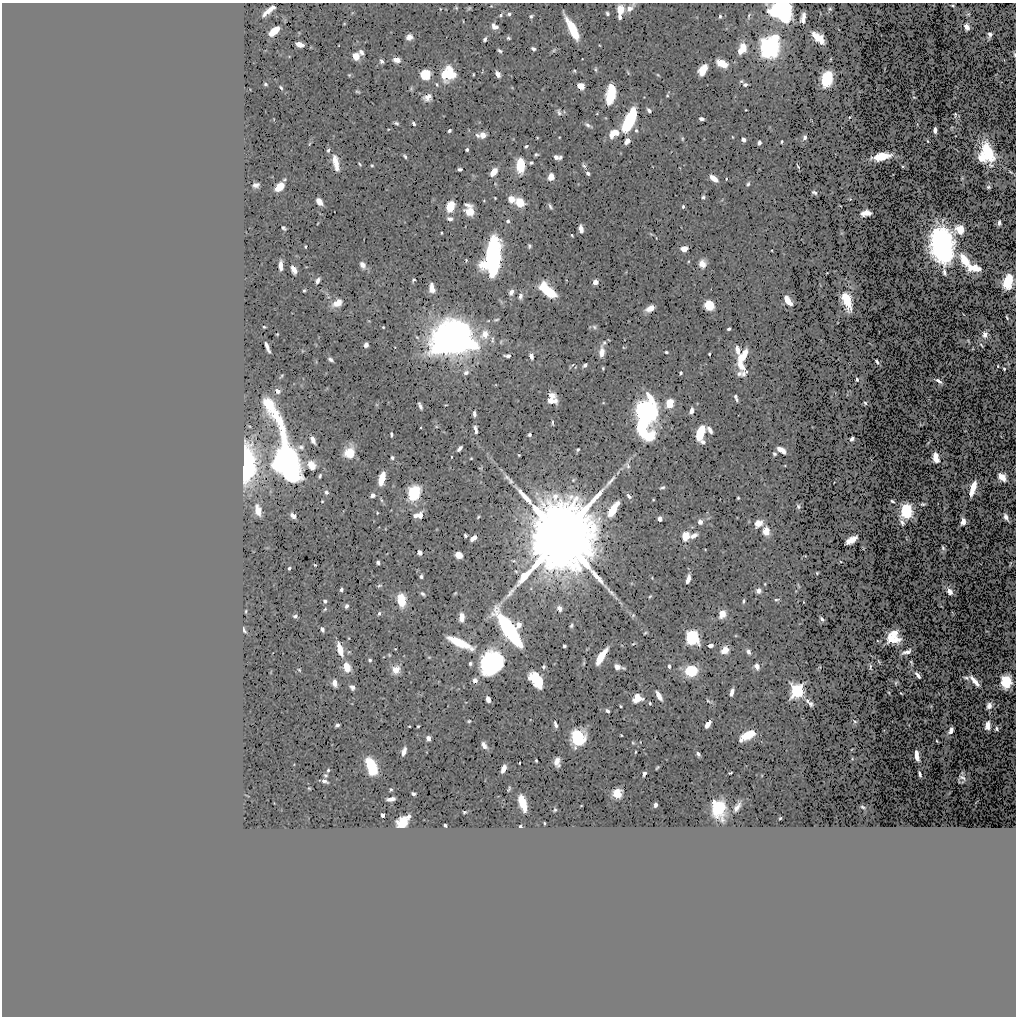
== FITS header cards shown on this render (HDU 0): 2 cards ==
NAXIS1  =                 1014
NAXIS2  =                 1014

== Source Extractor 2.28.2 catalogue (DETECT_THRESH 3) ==
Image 1014 x 1014 px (HDU 0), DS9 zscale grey, 1 PNG px = 1 image px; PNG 1018 x 1018 px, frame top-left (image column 1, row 1014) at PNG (2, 3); no overlay
Background 0.502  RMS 0.011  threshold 0.0339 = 3 sigma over >= 5 px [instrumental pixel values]
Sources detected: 419; all 419 listed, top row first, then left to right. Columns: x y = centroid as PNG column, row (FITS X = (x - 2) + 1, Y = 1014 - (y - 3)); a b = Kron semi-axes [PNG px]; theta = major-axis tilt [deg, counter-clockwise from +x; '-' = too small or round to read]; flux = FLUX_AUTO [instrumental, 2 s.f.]
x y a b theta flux
953 5 3 2 - 0.7
491 6 3 3 - 0.48
273 7 4 4 - 1.7
456 8 5 4 - 0.93
469 8 6 4 44 0.98
630 8 13 6 44 5.4
620 9 7 5 85 16
830 9 5 4 - 0.88
267 11 11 4 41 5.7
782 11 17 13 -29 120
509 14 5 4 - 1.4
607 14 5 4 - 1.5
501 15 6 4 45 1.4
531 16 5 4 - 1.3
720 16 3 3 - 1.1
749 16 8 3 77 0.97
620 17 5 3 - 2.5
803 18 10 4 79 4.5
344 24 4 3 - 0.57
494 26 7 5 -34 4.2
967 27 5 4 - 5.7
572 29 20 6 -63 30
274 31 10 5 41 13
990 35 5 4 - 1.8
409 37 5 5 - 5.5
508 38 5 4 - 1.2
818 38 12 6 -41 16
485 39 4 3 - 1.6
299 44 7 4 -14 8.3
599 45 3 2 - 0.49
769 47 12 9 70 240
742 48 10 6 66 16
533 49 4 3 - 1.8
554 50 8 4 36 1.1
500 51 5 3 - 1.4
361 52 7 5 -49 2.4
1014 55 5 3 - 0.74
356 56 7 6 - 6.9
397 60 6 5 - 6.1
382 61 5 4 - 2
722 63 10 6 -23 13
595 69 6 4 -74 1.1
703 70 11 6 60 11
574 71 4 3 - 0.93
628 73 7 3 -59 0.84
446 74 16 9 68 26
473 74 3 2 - 0.71
498 74 6 4 -61 3.6
349 75 5 4 - 0.87
425 75 8 7 - 25
451 75 8 7 - 16
658 75 5 3 - 0.76
827 78 11 7 77 41
741 81 5 4 - 1
265 84 3 3 - 1
745 85 4 3 - 1.9
581 86 6 5 - 8.1
281 88 5 4 - 1.2
358 92 6 3 -13 1.1
611 95 16 7 79 34
667 96 4 3 - 0.71
428 97 10 8 30 5.1
914 97 3 2 - 0.49
649 110 5 3 - 2.1
746 110 3 2 - 0.5
559 112 9 5 -66 1.9
955 114 4 2 - 0.89
850 117 2 2 - 0.46
701 119 5 3 - 2.4
629 121 19 7 66 57
396 123 5 3 - 1.4
414 123 4 3 - 1.9
588 125 10 4 -31 2
636 130 6 5 - 1.4
935 130 5 3 - 3.2
449 131 4 3 - 1.3
614 133 10 6 33 12
477 135 7 5 -44 1.9
483 135 6 5 - 6.7
732 137 3 2 - 0.51
805 137 6 5 - 2
682 139 7 3 -82 0.92
743 139 4 4 - 3.2
627 141 6 4 56 3.8
927 141 3 2 - 0.48
782 142 3 3 - 0.91
759 143 4 4 - 2.4
309 144 6 3 70 0.94
526 146 4 3 - 1.1
328 150 6 5 - 1.6
467 150 3 3 - 1.4
988 152 16 8 -69 37
536 154 4 3 - 1.1
405 156 5 3 - 1.4
881 156 15 6 10 17
556 157 6 4 -17 3.1
560 157 6 4 64 1.4
981 158 8 5 -49 7.5
336 163 21 7 -78 9.4
531 163 4 3 - 1.4
360 164 5 3 - 0.8
372 165 4 3 - 0.73
521 165 11 6 89 31
584 165 8 4 -50 1.5
798 166 4 2 - 0.9
460 169 4 3 - 1.5
494 172 8 5 53 10
588 173 4 3 - 1.9
551 177 5 5 - 8.7
714 178 8 4 -38 9.1
726 179 3 2 - 0.5
748 184 6 4 62 1.2
256 185 6 4 10 2.6
279 187 8 5 41 19
988 187 4 4 - 1.2
814 192 5 3 - 1.4
703 197 4 4 - 1.3
495 198 3 2 - 0.59
511 199 7 6 - 7.3
850 199 2 2 - 0.47
319 202 7 5 -54 6.1
520 203 7 6 - 19
468 205 8 4 -16 2.5
450 206 8 6 74 20
550 206 8 4 -61 1.7
683 207 3 3 - 1.6
470 212 7 6 - 13
866 213 10 5 8 5.2
450 219 6 5 - 2.9
508 221 5 5 - 1.6
318 223 4 2 - 0.48
999 223 5 3 - 2.4
283 228 5 3 - 1.4
581 229 7 4 -79 6.5
960 229 8 7 - 10
441 233 3 2 - 0.73
651 234 5 4 - 0.77
572 235 3 2 - 0.71
942 245 23 13 -82 300
529 246 4 3 - 1.3
305 247 3 2 - 0.85
684 249 5 4 - 8.8
493 257 25 11 83 230
466 260 4 3 - 0.7
964 260 13 7 -59 16
702 264 8 7 - 6.4
280 265 8 4 -89 5.4
363 265 8 5 -60 4.2
975 268 12 6 -6 12
294 269 8 4 -62 6
413 280 4 2 - 0.86
318 281 6 4 62 2.7
1008 281 11 7 75 24
595 282 4 4 - 7.2
432 288 9 5 -82 6.4
304 291 4 3 - 1.1
548 291 17 7 -42 31
511 292 7 5 68 3.1
520 296 7 5 83 2.8
788 300 9 4 -57 13
847 301 16 7 -72 16
337 303 12 7 30 7.9
709 305 7 7 - 20
650 308 8 5 27 7
1007 318 4 2 - 0.75
496 320 7 4 13 1.1
264 327 3 3 - 0.78
383 327 3 2 - 0.65
594 327 8 5 -29 1.7
729 329 4 3 - 1.2
277 334 3 2 - 0.64
485 334 13 10 56 11
985 335 4 4 - 7.7
450 338 22 18 36 590
492 340 12 4 86 2.2
466 342 18 7 -25 69
604 343 7 5 56 1.6
366 345 5 4 - 3.1
267 347 11 3 -69 3.7
738 350 20 6 -77 6.7
602 352 12 5 86 5.9
666 352 4 3 - 1.1
709 354 3 2 - 0.85
744 354 10 4 74 7.8
508 356 6 4 -3 2.7
531 356 6 4 -75 3.7
740 358 13 8 74 11
331 359 5 3 - 1.8
877 362 5 3 - 1.8
585 365 5 3 - 1.9
998 366 3 2 - 0.65
603 368 3 2 - 0.76
1004 369 3 3 - 0.83
466 372 7 6 - 2.9
681 373 4 3 - 1.2
742 373 21 11 -84 8.1
857 379 4 3 - 1.4
939 381 6 3 -31 2.4
277 391 6 5 - 3.3
552 396 7 6 - 6.3
735 396 5 3 - 1.1
736 400 5 4 - 1.3
552 401 9 4 -2 5.7
267 403 13 8 -55 18
670 403 7 6 - 17
865 403 3 3 - 0.91
420 406 7 3 -65 2.2
691 411 6 4 75 3.9
648 412 19 12 -86 220
474 414 6 4 -84 2.3
552 423 8 3 -87 1.1
641 427 24 9 -61 47
476 429 10 4 -78 2.9
710 430 7 4 -48 3.4
701 432 12 6 71 29
391 434 4 3 - 1.3
529 435 4 3 - 1.5
313 439 7 4 -63 5.1
852 439 4 3 - 1.9
703 442 7 5 -34 2
301 447 9 6 -7 2.3
460 448 6 3 48 2.6
578 449 4 3 - 1.1
781 450 9 4 -31 5.9
349 453 11 9 67 13
774 454 4 3 - 1.3
519 455 3 2 - 0.58
936 457 8 5 -79 12
392 458 4 4 - 1.4
471 458 3 2 - 0.66
287 461 41 14 -76 380
247 464 39 15 88 68
311 465 11 9 -54 7.3
627 465 11 6 -60 2.1
320 476 4 3 - 1.2
507 477 11 6 -40 2.7
1002 477 7 5 -43 12
382 479 10 5 75 22
573 480 5 4 - 0.98
511 481 7 5 -58 1.6
662 487 5 3 - 1.2
973 488 12 4 73 16
326 492 6 5 - 1.7
414 493 9 7 71 69
372 495 5 4 - 2.9
629 496 6 4 -49 2.3
738 498 3 3 - 0.85
381 500 6 4 -71 1.1
322 501 3 3 - 0.59
892 501 4 2 - 1.1
923 504 5 3 - 1.3
798 506 6 5 - 1.4
613 509 16 6 57 19
258 510 9 5 -77 7.2
906 511 11 7 83 61
377 513 3 3 - 0.69
420 515 9 5 78 4.4
294 516 5 4 - 8.5
415 516 5 4 - 2.9
478 517 5 3 - 0.8
1006 517 8 4 -62 2.9
660 519 4 4 - 3.5
963 521 6 4 84 5.6
700 522 6 6 - 3.4
758 523 8 6 36 6.6
766 531 7 5 -86 12
694 535 9 5 26 4.1
465 536 3 3 - 1.5
561 536 15 13 71 22000
685 536 9 8 - 11
473 538 6 4 38 5.1
852 540 10 5 31 11
943 548 5 3 - 1.4
705 549 3 2 - 0.41
419 552 5 4 - 4
459 555 6 5 - 9.2
513 561 7 4 -8 1.1
378 562 4 3 - 1.8
1010 563 7 2 69 0.69
315 565 3 3 - 0.54
289 568 4 3 - 1.2
516 571 6 4 -29 0.95
817 573 3 3 - 0.73
421 576 4 4 - 1.5
652 578 3 3 - 0.49
688 579 8 4 73 5
379 586 7 4 14 1.1
798 586 8 2 -69 0.71
341 589 4 3 - 1.6
758 591 5 4 - 4.3
950 591 8 6 -60 4.4
455 593 5 3 - 0.75
423 594 5 3 - 1.4
650 596 5 3 - 0.79
401 600 10 6 -83 26
776 600 6 4 5 1.1
325 601 5 4 - 1.6
743 601 4 3 - 1
346 606 4 3 - 1.9
559 608 7 5 -67 3.8
325 609 6 4 45 0.99
379 613 5 4 - 1.3
722 614 6 5 - 9.8
633 615 6 5 - 0.93
295 616 4 4 - 1.6
461 617 7 4 -88 8.1
822 619 4 3 - 1.8
519 625 8 7 - 4.4
571 625 4 3 - 1.3
322 629 5 3 - 2.1
244 630 6 3 -63 1.5
509 630 29 8 -55 140
645 633 4 2 - 0.75
692 637 9 8 - 71
892 637 8 8 - 40
459 643 21 6 -25 31
633 644 6 3 19 0.78
710 645 5 4 - 3.8
564 646 4 3 - 1.6
340 649 13 5 -74 12
725 650 7 6 - 8.1
748 651 7 5 -67 2.6
906 652 8 4 18 3.5
389 655 5 4 - 0.8
601 656 16 5 57 20
370 660 4 4 - 1.2
879 661 7 3 -46 0.63
911 662 5 2 - 0.97
470 663 3 3 - 1.5
492 663 19 15 58 120
669 666 4 4 - 2.1
757 666 7 5 -72 3.8
347 667 7 5 -70 17
543 667 5 4 - 1.4
617 667 7 6 - 4.4
870 667 8 3 90 1.1
299 670 5 4 - 0.9
396 670 4 4 - 23
691 671 7 6 - 53
918 675 6 3 -52 3.9
966 678 8 5 -7 2
475 680 6 5 - 3.5
536 680 15 9 -53 30
975 681 11 4 -49 7.8
1006 681 11 9 86 26
335 683 6 4 -83 4.9
896 683 5 3 - 0.94
352 687 5 4 - 2.3
797 691 6 6 - 130
732 692 7 4 74 3.9
889 693 3 2 - 0.53
901 693 3 2 - 0.5
659 696 9 4 -60 6.9
637 698 8 7 - 10
488 699 5 4 - 4.8
708 701 10 4 -35 1.5
807 701 6 4 -73 1.6
650 703 3 2 - 0.85
810 704 5 4 - 2.1
620 706 3 3 - 1.2
931 706 4 4 - 0.59
989 706 6 5 - 4.4
607 711 4 3 - 2.1
469 721 5 4 - 0.87
855 721 5 4 - 1.1
708 724 7 4 55 4.9
337 725 4 3 - 1.6
555 725 7 3 -74 2.4
418 726 3 3 - 0.8
988 726 7 5 88 6.9
997 729 4 3 - 2
951 730 6 4 64 4.4
621 735 3 2 - 0.64
748 735 12 6 27 22
429 738 4 4 - 7.9
578 738 12 10 -90 49
741 740 4 3 - 1.6
937 741 3 2 - 0.67
633 743 5 4 - 0.89
484 745 8 5 -56 4.4
404 751 8 4 72 4.1
635 752 3 2 - 0.68
698 754 5 4 - 1.9
917 756 10 4 -83 5.9
852 759 4 3 - 0.6
536 760 3 2 - 0.91
557 762 9 5 -88 5.9
519 763 3 2 - 0.56
372 767 15 7 -70 42
657 767 4 3 - 0.96
503 769 7 4 70 7.5
328 770 4 3 - 0.95
730 773 4 2 - 0.84
644 774 5 3 - 2.2
920 774 5 3 - 1.8
325 775 4 4 - 1.2
962 778 7 6 - 3.1
324 781 6 3 -21 2.3
309 788 3 2 - 0.53
391 789 4 3 - 1.2
509 789 6 3 66 1.1
617 793 7 7 - 15
413 794 4 3 - 2.3
391 799 8 4 8 4.4
523 803 14 5 -72 26
655 805 4 3 - 2.8
581 806 3 2 - 0.44
737 807 15 7 60 4.8
862 807 4 3 - 0.97
718 808 12 9 -80 55
555 810 5 4 - 1.1
464 812 4 3 - 1
383 815 4 3 - 3.8
409 816 5 4 - 2
780 818 3 2 - 0.82
403 822 10 8 44 21
544 823 3 2 - 0.84
445 825 3 3 - 1.5
520 826 3 3 - 1.3
At the frame edge (FLAGS 8, measured only in part): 3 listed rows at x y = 630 8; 782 11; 1014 55